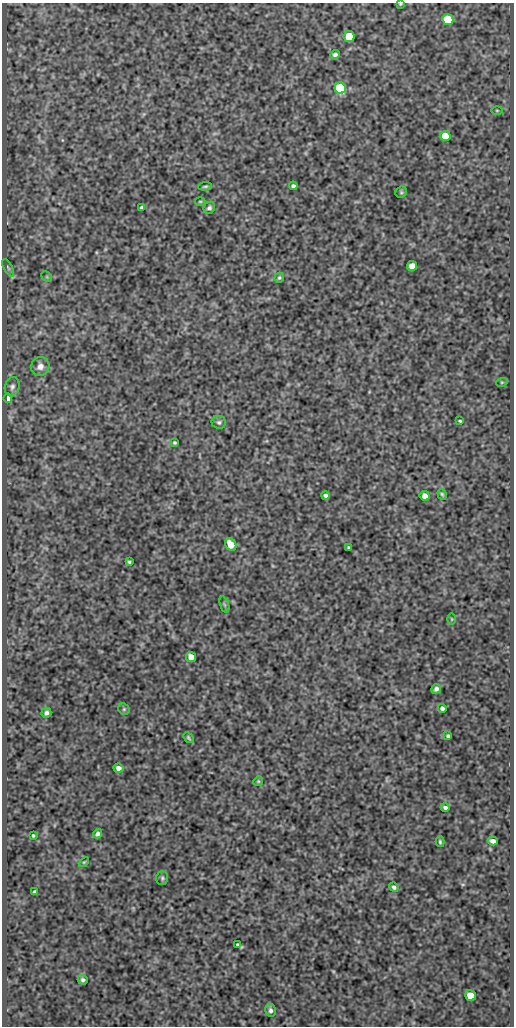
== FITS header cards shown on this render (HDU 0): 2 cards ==
NAXIS1  =                  512
NAXIS2  =                 1024

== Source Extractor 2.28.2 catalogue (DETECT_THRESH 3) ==
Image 512 x 1024 px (HDU 0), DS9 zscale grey, 1 PNG px = 1 image px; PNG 516 x 1028 px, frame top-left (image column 1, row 1024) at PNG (2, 3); each listed source drawn as its Kron ellipse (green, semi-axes under 4 px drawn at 4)
Background 482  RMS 0.98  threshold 2.93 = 3 sigma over >= 5 px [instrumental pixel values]
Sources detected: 54; all 54 listed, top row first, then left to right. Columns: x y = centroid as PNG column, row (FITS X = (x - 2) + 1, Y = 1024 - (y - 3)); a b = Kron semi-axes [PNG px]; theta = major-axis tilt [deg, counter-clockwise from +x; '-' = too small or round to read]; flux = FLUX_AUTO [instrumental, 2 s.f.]
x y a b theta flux
400 4 3 3 - 56
448 20 5 5 - 3100
349 36 5 5 - 2700
335 55 5 4 - 160
340 88 5 5 - 7400
497 110 5 3 - 67
445 136 5 5 - 1900
205 186 7 3 5 100
293 186 4 4 - 170
401 192 6 5 - 91
200 201 5 3 - 67
141 207 4 2 - 98
209 208 6 5 - 170
412 266 5 5 - 680
8 268 9 4 -63 110
47 277 6 4 -45 81
279 278 5 4 - 100
40 366 10 9 - 410
502 382 6 3 18 72
12 387 10 7 72 220
8 398 5 4 - 380
460 421 3 3 - 70
219 422 7 6 - 150
174 443 3 3 - 90
442 494 6 4 -71 100
325 495 4 3 - 150
425 496 5 4 - 430
231 544 6 5 - 1000
349 547 3 3 - 85
129 562 3 3 - 90
224 604 8 3 -71 110
452 619 5 3 - 60
191 657 5 5 - 600
436 689 5 4 - 190
442 708 4 4 - 160
124 709 6 5 - 94
46 713 5 4 - 180
448 736 4 3 - 120
188 738 6 4 -46 95
118 768 5 4 - 280
258 781 5 4 - 78
445 807 4 3 - 160
98 834 5 4 - 180
33 835 3 3 - 76
493 841 5 4 - 240
440 842 5 4 - 94
84 862 6 3 44 68
162 878 7 6 - 120
394 887 5 4 - 150
34 892 4 3 - 110
237 944 3 3 - 72
83 980 5 4 - 140
471 996 6 5 - 1400
270 1010 6 5 - 170
At the frame edge (FLAGS 8, measured only in part): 1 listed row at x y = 400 4